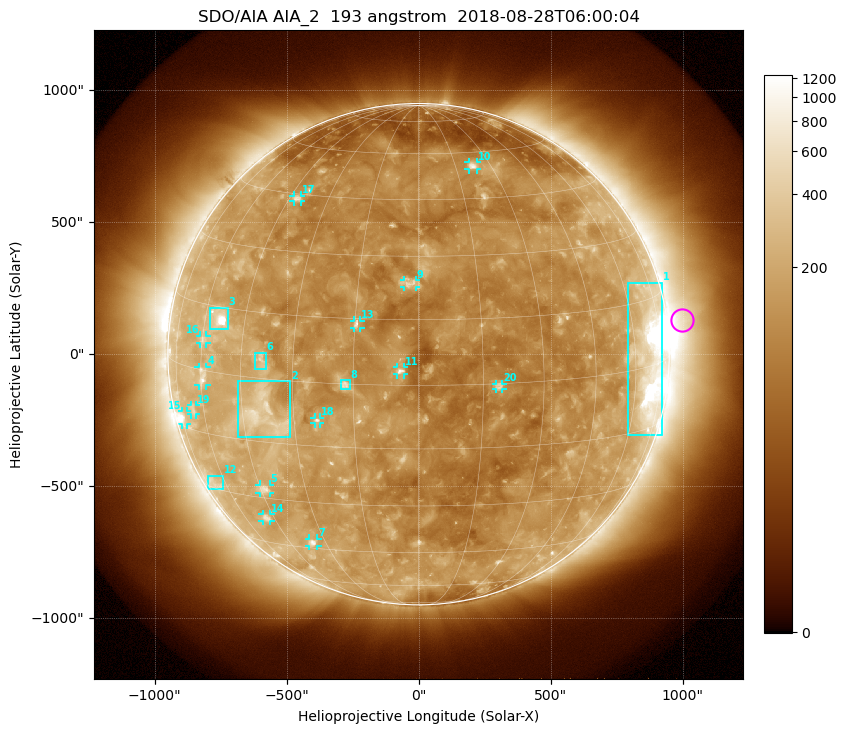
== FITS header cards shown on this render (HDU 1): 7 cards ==
TELESCOP= 'SDO/AIA'
INSTRUME= 'AIA_2'
WAVELNTH=                  193
WAVEUNIT= 'angstrom'
DATE-OBS= '2018-08-28T06:00:04.85'
CTYPE1  = 'HPLN-TAN'
CTYPE2  = 'HPLT-TAN'

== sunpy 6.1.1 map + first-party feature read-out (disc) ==
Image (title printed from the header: SDO/AIA AIA_2  193 angstrom  2018-08-28T06:00:04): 1024 x 1024 px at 2.4 arcsec/px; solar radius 950 arcsec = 396 px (full disc in frame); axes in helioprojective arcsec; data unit not stated in the header (colour bar unlabelled)
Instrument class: DISC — disc imager (sunpy class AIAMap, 193 A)
Bright regions (active regions / flare kernels): reference = the median radial profile (limb darkening/brightening removed); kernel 9 px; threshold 5 sigma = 211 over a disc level ~115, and >= 1.15x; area >= 12 px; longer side >= 9 px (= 22 arcsec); searched inside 0.97 R_sun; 20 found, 20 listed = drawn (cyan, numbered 1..; 14 of them under ~33 arcsec drawn as corner ticks so the feature stays visible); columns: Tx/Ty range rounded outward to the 5 arcsec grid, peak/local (2 s.f.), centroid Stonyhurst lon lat
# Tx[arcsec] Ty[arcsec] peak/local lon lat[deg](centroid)
1 795..925 -305..270 13 +67 +1
2 -685..-485 -315..-100 5.1 -38 -8
3 -790..-720 95..175 16 -54 +12
4 -835..-805 -120..-45 4.5 -59 -1
5 -605..-565 -525..-495 4.1 -44 -27
6 -620..-575 -55..5 4 -39 +4
7 -415..-385 -730..-695 4.8 -35 -43
8 -295..-260 -135..-95 4.9 -17 +0
9 -55..-10 255..280 4.2 -2 +23
10 190..220 700..730 4.7 +22 +55
11 -85..-55 -80..-50 5.4 -4 +3
12 -800..-740 -510..-460 2.4 -67 -29
13 -245..-220 100..130 4.9 -14 +14
14 -590..-560 -630..-605 3.4 -48 -36
15 -895..-875 -270..-215 4.7 -72 -12
16 -830..-805 40..70 3 -60 +7
17 -475..-445 575..600 3.7 -42 +44
18 -395..-375 -265..-240 4.4 -24 -9
19 -865..-845 -230..-195 2.4 -66 -10
20 295..320 -135..-110 3.9 +19 -1
Off-limb structures (1.02-1.3 R_sun): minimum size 162 px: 8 found; the strongest spans PA ~250..305 deg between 1.02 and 1.3 R_sun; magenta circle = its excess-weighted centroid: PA ~275 deg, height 1.06 R_sun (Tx ~1000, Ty ~130 arcsec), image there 2.5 x the reference